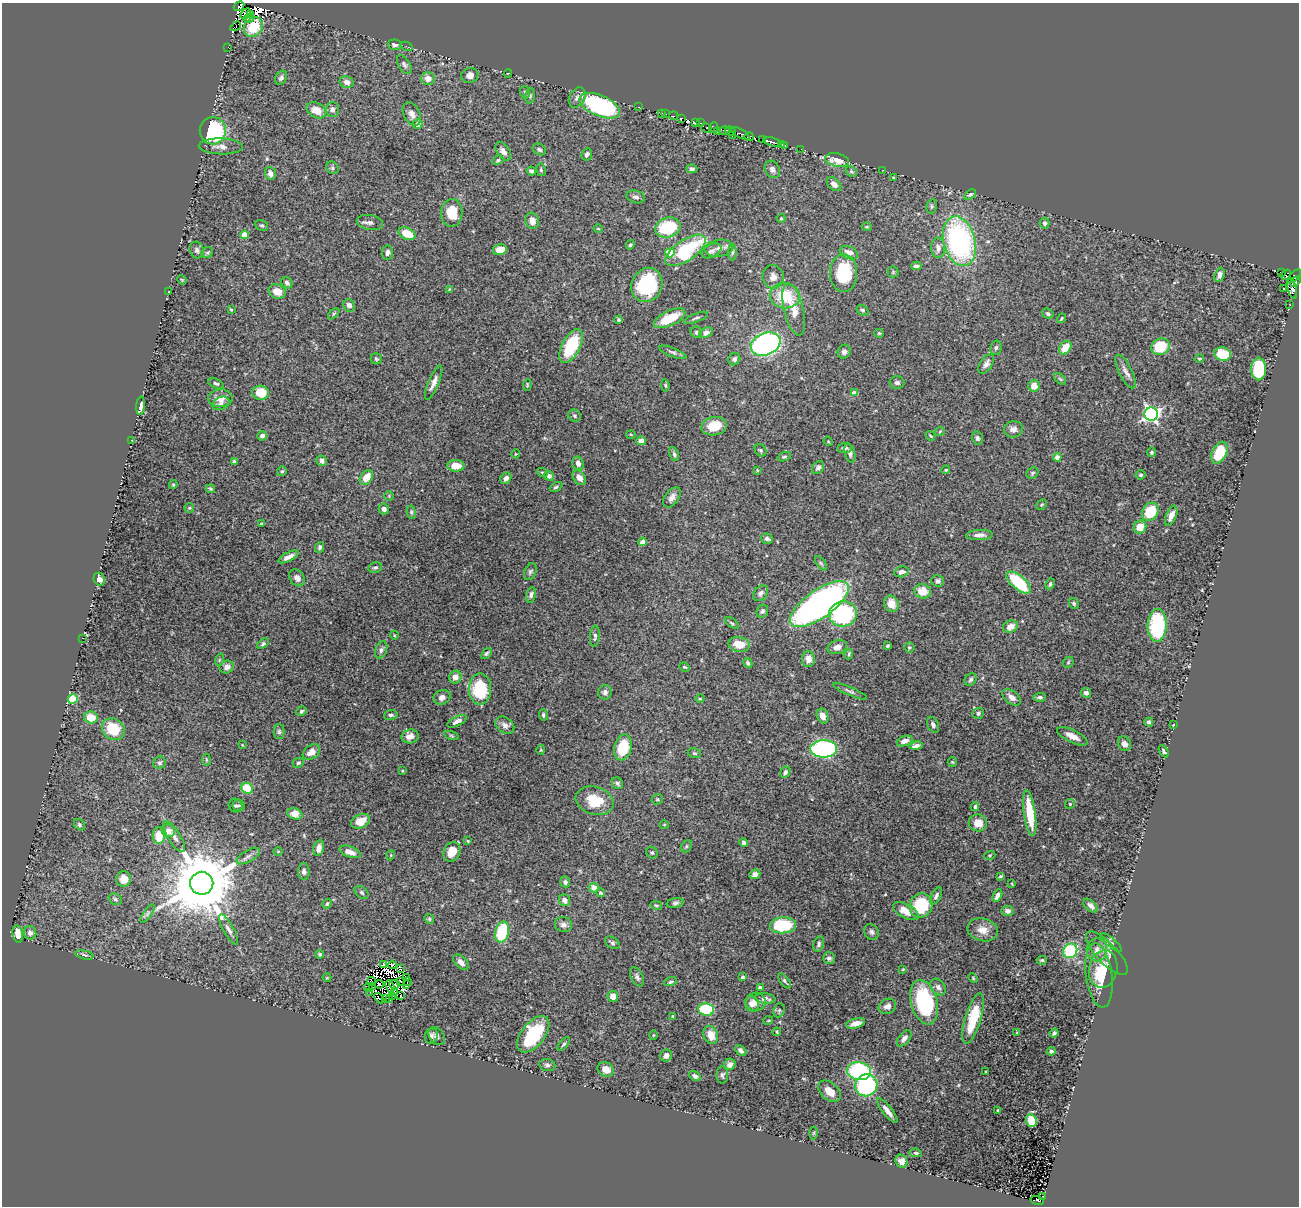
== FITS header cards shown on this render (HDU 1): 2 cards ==
NAXIS1  =                 1297
NAXIS2  =                 1204

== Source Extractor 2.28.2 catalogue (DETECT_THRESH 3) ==
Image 1297 x 1204 px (HDU 1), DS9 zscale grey, 1 PNG px = 1 image px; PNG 1301 x 1208 px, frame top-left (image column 1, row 1204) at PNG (2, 3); each listed source drawn as its Kron ellipse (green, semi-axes under 4 px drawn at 4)
Background 0.0845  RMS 0.0064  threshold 0.0193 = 3 sigma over >= 5 px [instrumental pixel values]
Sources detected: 445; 23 with non-positive FLUX_AUTO (blend fragments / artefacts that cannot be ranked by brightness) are neither listed nor drawn; the other 422 listed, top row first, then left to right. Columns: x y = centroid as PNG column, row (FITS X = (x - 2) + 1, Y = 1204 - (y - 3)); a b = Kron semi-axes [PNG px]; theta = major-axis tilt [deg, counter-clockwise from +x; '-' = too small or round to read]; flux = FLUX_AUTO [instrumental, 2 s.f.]
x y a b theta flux
239 6 5 3 - 27
245 14 6 3 48 58
250 14 4 2 - 14
248 18 5 3 - 29
236 26 6 2 34 0.18
253 27 10 9 - 9.9
395 45 7 5 -7 1.7
407 46 6 3 -22 0.43
228 47 3 2 - 0.85
404 65 10 5 -57 1.2
508 73 4 2 - 0.23
470 75 8 7 - 2.8
281 78 7 5 56 1.3
428 78 6 6 - 3.8
347 82 7 6 - 1.9
525 92 6 5 - 0.84
530 96 7 5 79 0.84
577 98 11 7 59 1.9
600 106 21 10 -23 64
638 107 2 2 - 1.7
316 110 10 7 -27 6
332 110 7 6 - 1.7
662 113 2 2 - 1.6
412 114 12 8 -63 2.4
666 114 2 2 - 0.58
674 116 4 2 - 1.3
681 118 4 2 - 5.8
695 122 3 3 - 15
700 123 4 3 - 12
418 124 5 5 - 2.4
706 128 6 3 -26 7.9
714 128 5 4 - 19
213 131 14 13 - 36
724 131 5 2 - 8.9
730 131 6 3 -20 7.9
717 132 3 2 - 0.64
740 134 10 3 -30 23
732 136 3 2 - 9.1
749 137 5 4 - 64
762 139 3 2 - 9
772 142 9 3 -15 73
782 144 3 2 - 5.2
221 146 22 8 -2 3.4
785 146 3 3 - 5.4
539 149 7 5 -32 0.99
801 149 2 2 - 2.5
503 151 10 6 -57 2.5
587 154 6 5 - 1.3
498 160 6 4 29 0.65
837 160 12 6 -12 4.9
332 168 7 5 -48 0.8
692 169 5 4 - 1.1
772 169 9 7 -64 1.6
541 170 6 4 -78 0.62
883 170 2 2 - 0.28
531 171 5 3 - 1.1
851 172 6 4 -34 0.63
270 173 6 5 - 2.2
893 178 3 2 - 0.34
834 184 8 5 -41 2.6
970 195 6 4 34 0.85
636 197 9 6 -15 1.6
932 206 7 5 75 0.76
452 213 14 10 87 11
781 218 4 4 - 0.36
532 221 8 6 -73 3.7
370 222 13 7 -11 1.6
1045 223 5 5 - 1.2
262 225 6 5 - 0.78
867 227 5 3 - 0.4
668 228 13 10 17 21
598 229 5 3 - 0.36
407 234 9 6 -27 8.5
245 235 4 4 - 9.2
959 241 25 15 -76 91
630 245 5 4 - 0.63
719 248 14 8 9 3
938 248 10 7 -86 2.3
197 250 8 7 - 1.4
500 250 7 5 13 4.7
685 250 23 10 34 36
711 251 10 6 26 1.4
732 252 8 4 88 0.73
207 253 6 5 - 0.7
388 253 7 5 82 1.6
670 253 5 4 - 11
849 253 9 6 -23 3
916 266 5 3 - 1.4
893 272 5 5 - 0.58
1282 272 4 3 - 4
844 273 19 13 -89 23
1219 275 7 5 69 2.3
1286 275 5 4 - 8.1
1294 276 8 4 46 40
773 277 12 10 -78 2.9
182 280 5 3 - 0.4
1295 281 6 3 46 37
287 283 6 5 - 1.4
647 285 17 15 64 31
449 289 4 4 - 0.38
1284 289 3 2 - 0.27
1292 289 10 4 -76 13
277 291 8 7 - 4.7
169 292 3 2 - 0.29
785 296 15 12 -9 16
349 305 6 5 - 2.2
1290 305 3 2 - 0.7
231 309 3 2 - 0.51
794 309 27 9 -77 6.8
862 310 6 5 - 0.74
334 314 7 4 46 0.62
1048 314 6 4 -33 1
669 318 17 7 25 13
696 318 13 3 22 0.92
1061 318 5 3 - 0.48
619 320 3 3 - 0.62
696 332 6 5 - 0.85
706 333 7 5 24 2.2
879 333 5 4 - 0.54
766 344 15 11 23 110
571 346 18 9 63 20
1160 347 9 8 - 18
996 348 7 5 73 0.99
1065 348 7 5 55 6.6
673 352 14 4 -21 1.3
844 352 7 6 - 1.7
1223 354 8 6 -15 13
376 359 5 5 - 0.63
734 359 6 5 - 1.3
1199 359 5 3 - 0.51
986 364 11 6 58 2
1259 369 11 7 -89 30
1125 371 18 6 -64 2.4
1060 379 7 4 -44 0.73
434 383 18 5 67 2.6
897 383 7 6 - 1.3
216 384 8 4 -22 0.82
527 385 6 3 84 0.47
665 385 6 4 -83 0.57
1034 386 6 5 - 3.9
261 393 8 7 - 9.3
854 393 4 4 - 3.5
220 398 12 9 1 3.9
221 403 9 6 24 1.3
141 406 9 4 85 2.5
1151 414 7 6 - 140
575 416 6 6 - 0.9
714 426 13 9 10 9.9
1013 429 9 8 - 2.1
940 431 5 3 - 0.47
631 434 5 3 - 0.39
262 436 5 4 - 2.1
930 436 5 3 - 0.41
977 438 6 5 - 1.1
131 440 2 2 - 0.36
641 441 5 4 - 3.4
828 441 5 3 - 0.4
845 448 7 5 5 1.1
761 450 7 5 -52 0.73
1152 452 5 4 - 0.71
850 453 9 5 -75 1.4
1219 453 11 7 63 11
516 454 4 4 - 0.38
674 454 7 4 -68 0.91
784 457 7 4 20 0.68
1057 457 4 4 - 3.2
234 461 4 3 - 0.61
322 461 5 5 - 1.7
578 463 7 5 -69 2.2
456 466 9 6 -2 5.1
818 468 7 5 55 1.4
757 470 4 3 - 0.4
946 470 4 3 - 0.41
282 471 5 5 - 0.58
542 472 5 3 - 0.48
1032 473 6 5 - 0.69
1141 475 5 4 - 0.73
549 476 5 4 - 1.7
366 477 8 6 55 5.5
506 478 6 5 - 2
579 478 8 6 -52 3
173 485 4 4 - 0.45
556 487 7 4 30 0.84
210 489 5 4 - 0.73
389 496 5 5 - 0.47
672 497 11 7 54 2.3
1042 505 6 4 43 0.61
189 508 5 4 - 0.55
384 509 5 5 - 1.6
411 512 7 4 -81 0.63
1150 512 9 7 59 18
1171 516 10 5 66 3.2
261 524 3 2 - 0.42
1140 527 6 6 - 5.9
980 535 13 5 2 2
767 539 6 5 - 0.95
643 542 4 4 - 2.3
320 547 5 4 - 0.88
288 557 11 4 27 2.6
821 563 8 4 -54 0.73
375 568 7 5 10 0.85
530 572 9 6 66 1
901 572 7 5 14 2
297 578 9 7 -51 2.3
99 579 7 5 -66 2.6
938 581 6 6 - 1.5
1018 582 15 7 -41 23
1050 584 5 4 - 0.96
923 591 8 7 - 6.5
761 593 9 6 48 1.5
531 595 8 4 79 1.2
819 604 34 14 35 180
891 604 8 7 - 5.2
1074 604 6 4 -59 0.73
762 611 7 5 56 0.98
843 614 14 12 11 52
732 623 8 4 -36 0.71
1157 625 16 9 88 34
1010 626 8 6 22 4
394 635 4 3 - 0.34
595 636 10 5 84 1.3
82 638 2 2 - 0.23
263 644 7 4 39 0.81
739 644 11 7 -11 6.3
888 646 4 3 - 0.66
837 647 10 6 17 3.1
909 647 5 5 - 0.71
381 650 9 5 68 1.3
486 653 6 4 50 0.75
849 654 5 3 - 0.57
809 659 8 6 -90 3.9
219 660 6 4 72 0.65
1068 662 6 5 - 0.61
748 663 5 4 - 0.9
227 667 7 6 - 2.3
684 667 5 3 - 0.54
455 677 6 6 - 2.8
971 680 7 5 45 0.98
480 689 16 11 90 24
850 691 18 4 -23 1.1
605 692 7 6 - 1.5
1086 693 5 5 - 1.5
442 697 9 7 24 1.9
1012 697 10 6 -38 2.8
1040 697 6 4 1 0.98
73 699 5 4 - 23
700 699 4 3 - 0.36
301 711 5 4 - 0.71
978 713 6 5 - 1
391 715 7 5 7 1.1
543 715 6 4 -89 0.81
823 716 7 5 -69 4
91 717 7 6 - 6.9
457 721 10 4 26 2
1149 722 4 4 - 1.1
505 725 10 7 -35 2.2
933 725 8 5 -64 1.5
1173 725 3 3 - 0.34
113 729 12 10 -38 15
279 732 7 5 -89 0.83
410 736 9 6 13 2.8
452 736 7 3 -19 0.51
1072 736 16 6 -26 3.9
904 741 8 5 22 2.5
1124 744 8 6 -60 2.1
242 745 3 2 - 0.3
916 746 7 4 10 1.9
623 747 13 8 74 15
824 749 13 8 2 74
541 750 4 4 - 0.44
1164 751 6 4 -57 0.88
311 752 9 6 36 3.4
694 753 7 5 -15 0.72
206 760 6 3 -82 0.42
952 762 5 4 - 0.49
160 763 6 6 - 1
298 763 6 4 25 0.9
402 771 3 2 - 0.33
785 772 6 5 - 0.93
618 783 6 5 - 1.1
247 788 6 5 - 12
657 799 6 5 - 0.6
595 801 19 13 -17 12
1070 804 5 4 - 0.54
239 805 6 5 - 0.83
235 806 7 6 - 1
975 807 4 4 - 0.86
1030 813 23 6 -82 15
295 814 8 5 -21 5
360 821 10 7 23 6.2
978 823 9 8 - 4.5
664 824 5 3 - 0.4
79 825 6 5 - 0.75
168 831 7 6 - 3.1
159 835 8 6 -89 8.8
174 837 18 6 -58 2.2
468 841 4 4 - 0.41
744 842 4 3 - 0.9
686 846 6 5 - 0.63
319 848 8 5 77 3.1
278 851 5 3 - 0.38
350 852 11 5 -19 3.3
452 852 10 8 62 5.6
652 853 6 5 - 0.75
391 855 5 3 - 0.36
990 855 6 3 19 0.54
248 856 13 5 31 1.8
304 872 8 6 -88 1.3
755 874 5 4 - 1.7
1000 876 4 2 - 0.51
124 879 8 7 - 4.9
565 882 5 5 - 1.1
202 883 11 11 - 5000
1012 884 3 2 - 0.28
594 888 5 4 - 3.8
362 892 8 5 -41 0.9
601 893 5 4 - 0.69
997 895 7 4 65 2.2
936 896 9 4 64 1.3
115 899 7 5 -30 0.93
565 900 6 5 - 2.3
675 903 8 5 10 1
327 904 5 4 - 0.72
656 905 6 3 -13 0.52
921 905 12 11 - 21
1090 906 8 5 -44 1.9
906 911 14 7 -29 5.8
1007 911 6 5 - 1.6
147 914 11 4 55 1
429 919 5 4 - 0.57
563 924 8 7 - 2.3
783 925 13 8 4 25
229 929 17 5 -61 2.1
983 930 15 11 -13 4.8
502 932 11 7 77 29
871 932 8 7 - 1.3
30 933 7 6 - 1.9
18 934 8 5 -78 5.5
1111 942 13 4 -40 1.3
612 943 8 5 -34 0.98
819 944 8 5 71 1.1
1097 950 11 10 - 3
1070 951 7 6 - 31
1107 953 28 10 -47 4.4
320 954 4 4 - 0.74
84 955 9 4 -15 1.1
829 958 6 5 - 1.2
1042 960 5 3 - 0.74
461 962 9 5 -46 2.4
384 965 3 2 - 1.8
392 965 4 2 - 1.2
401 969 4 2 - 2.4
903 969 4 3 - 0.35
1103 969 19 14 78 9.3
1099 975 32 13 -82 12
407 977 3 2 - 0.77
637 977 10 5 -64 1.3
742 977 4 4 - 0.85
327 978 4 3 - 0.33
973 978 5 3 - 0.43
372 981 5 2 - 0.19
400 981 4 2 - 0.42
408 981 3 2 - 0.5
784 981 9 3 -52 0.81
670 982 6 4 17 0.85
379 984 4 2 - 1.2
394 984 5 4 - 1.2
407 985 3 3 - 0.61
372 986 4 2 - 0.6
390 986 6 3 -70 1.1
368 987 4 3 - 2.5
760 987 4 3 - 1.1
938 987 9 6 -52 1.5
370 992 3 2 - 1.2
394 993 4 2 - 0.055
392 996 3 3 - 0.61
400 996 2 2 - 0.6
613 996 5 5 - 4.2
379 998 6 2 -46 0.13
385 999 3 2 - 1.4
765 999 10 5 -6 1.8
389 1000 4 3 - 0.37
756 1002 10 9 - 3.4
924 1002 23 13 -76 39
752 1004 8 6 -70 2.4
887 1006 9 7 23 2.4
706 1009 8 6 -8 28
779 1010 7 5 70 0.89
673 1016 4 3 - 0.6
973 1018 26 8 73 14
768 1021 5 3 - 0.36
856 1023 9 5 14 4
777 1032 4 3 - 0.46
1017 1033 4 3 - 0.4
1054 1033 4 3 - 0.69
533 1034 21 11 52 31
653 1035 4 3 - 0.35
711 1035 9 7 -71 5.1
431 1036 8 6 71 1.3
437 1036 10 7 -53 1.5
904 1038 9 5 51 1.8
564 1044 8 4 51 0.87
741 1050 6 4 -45 1.4
1051 1051 4 4 - 1
666 1056 6 5 - 2.1
730 1064 6 5 - 1.5
547 1065 8 6 -10 1.2
606 1069 8 7 - 3.6
859 1071 12 9 -9 41
986 1072 3 2 - 0.42
722 1075 8 6 88 1
695 1076 6 4 -34 1.2
866 1085 11 10 - 48
829 1091 13 8 -43 5.1
887 1110 15 5 -52 3
998 1110 3 2 - 0.41
1031 1120 6 5 - 12
814 1133 6 4 88 0.56
916 1153 6 4 -8 0.82
901 1161 7 5 -62 2.4
1043 1196 3 2 - 1
1037 1200 7 3 -16 2.1
At the frame edge (FLAGS 8, measured only in part): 1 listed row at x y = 239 6
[23 non-positive-flux detections neither listed nor drawn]